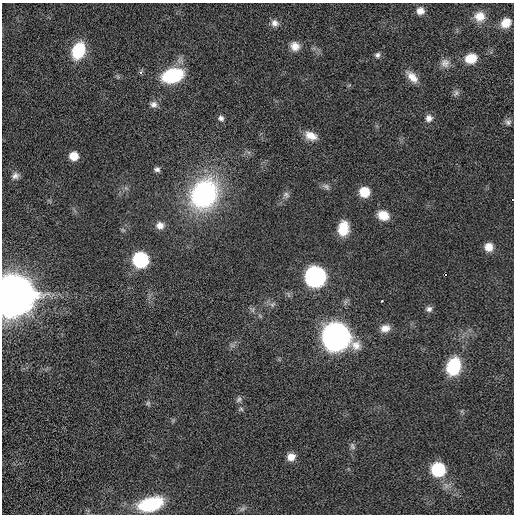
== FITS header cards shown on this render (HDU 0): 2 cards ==
NAXIS1  =                  512 / length of data axis 1
NAXIS2  =                  512 / length of data axis 2

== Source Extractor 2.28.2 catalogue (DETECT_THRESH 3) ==
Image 512 x 512 px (HDU 0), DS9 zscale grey, 1 PNG px = 1 image px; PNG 516 x 516 px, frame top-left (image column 1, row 512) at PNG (2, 3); no overlay
Background 2.63e-05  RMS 0.0029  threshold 0.00872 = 3 sigma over >= 5 px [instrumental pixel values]
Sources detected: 50; all 50 listed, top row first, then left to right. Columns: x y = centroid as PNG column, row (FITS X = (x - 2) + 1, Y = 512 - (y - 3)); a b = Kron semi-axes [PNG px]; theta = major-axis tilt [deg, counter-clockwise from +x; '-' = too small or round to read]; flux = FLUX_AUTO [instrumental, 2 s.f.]
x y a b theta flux
420 11 8 7 - 1.5
480 16 12 11 - 2.3
275 23 10 9 - 1.1
506 23 9 8 - 2.5
295 46 12 10 -35 1.8
78 51 16 11 67 9.1
377 55 7 6 - 0.58
471 58 12 9 13 3.4
445 63 12 12 - 1.3
141 73 6 5 - 0.41
172 75 18 12 16 16
412 77 18 9 -47 2.2
456 93 11 7 62 0.61
153 104 10 9 - 0.98
221 118 7 6 - 0.67
429 118 10 9 - 1.1
508 122 9 8 - 0.7
311 136 15 10 -22 2.4
74 156 8 7 - 2.8
157 169 7 6 - 0.61
15 176 10 9 - 0.93
326 187 12 7 -37 0.72
364 192 9 9 - 4.5
204 194 31 25 59 34
286 195 9 8 - 0.73
513 200 2 2 - 0.13
383 215 12 9 -19 2.9
160 225 10 9 - 1.4
343 228 15 11 81 4.5
489 247 9 9 - 2.1
140 260 10 10 - 23
445 275 2 2 - 0.23
315 276 11 11 - 74
13 295 15 13 0 1600
382 301 2 2 - 0.13
272 304 9 5 38 0.55
429 309 8 7 - 0.74
253 310 7 4 89 0.43
385 328 12 9 12 1.6
336 337 12 12 - 260
232 345 7 4 -19 0.39
453 366 20 15 72 8.1
239 399 9 6 51 0.57
148 403 8 5 -75 0.4
241 409 6 6 - 0.38
352 446 10 6 -63 0.57
291 457 9 8 - 1.8
438 469 10 10 - 13
150 504 23 12 16 14
242 509 10 5 35 0.52
At the frame edge (FLAGS 8, measured only in part): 2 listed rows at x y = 513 200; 13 295